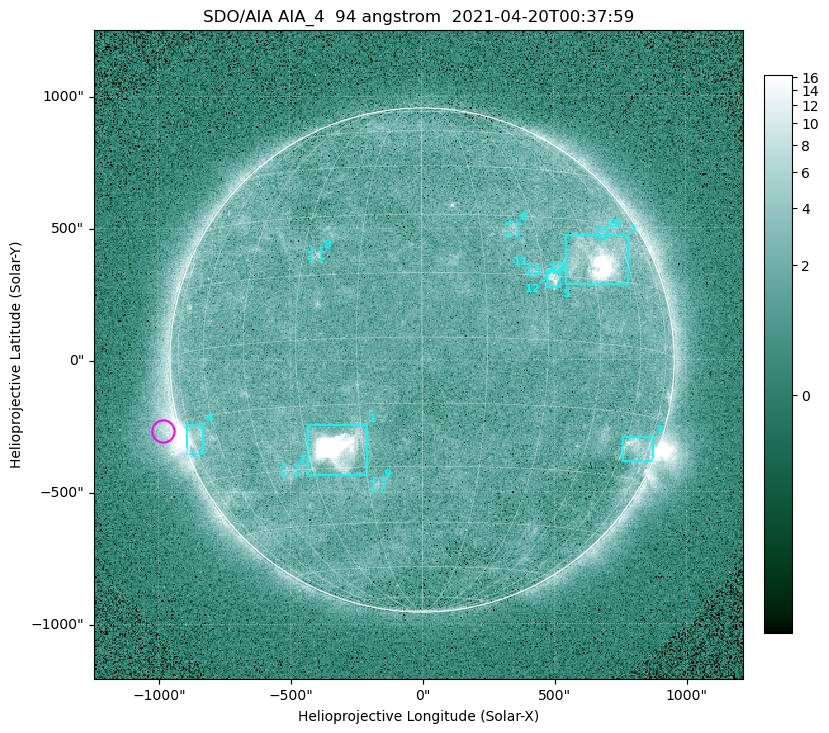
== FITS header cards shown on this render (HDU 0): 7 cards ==
TELESCOP= 'SDO/AIA '
INSTRUME= 'AIA_4   '
WAVELNTH=                   94
WAVEUNIT= 'angstrom'
DATE-OBS= '2021-04-20T00:37:59.12'
CTYPE1  = 'HPLN-TAN'
CTYPE2  = 'HPLT-TAN'

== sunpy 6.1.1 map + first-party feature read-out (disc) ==
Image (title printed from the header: SDO/AIA AIA_4  94 angstrom  2021-04-20T00:37:59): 512 x 512 px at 4.8 arcsec/px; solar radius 955 arcsec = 199 px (full disc in frame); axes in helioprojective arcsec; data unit not stated in the header (colour bar unlabelled)
Orientation: roll -0.137 deg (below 1 deg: not rotated)
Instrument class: DISC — disc imager (sunpy class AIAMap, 94 A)
Bright regions (active regions / flare kernels): reference = the median radial profile (limb darkening/brightening removed); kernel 5 px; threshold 5 sigma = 2.42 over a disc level ~1.7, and >= 1.15x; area >= 9 px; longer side >= 5 px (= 24 arcsec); searched inside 0.97 R_sun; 12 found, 12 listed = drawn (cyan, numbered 1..; 7 of them under ~33 arcsec drawn as corner ticks so the feature stays visible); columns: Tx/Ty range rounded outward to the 10 arcsec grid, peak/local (2 s.f.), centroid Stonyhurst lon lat
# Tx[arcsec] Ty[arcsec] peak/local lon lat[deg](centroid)
1 -430..-210 -440..-240 331 -22 -25
2 540..780 280..470 29 +48 +20
3 760..880 -390..-290 4.7 +67 -22
4 -900..-830 -360..-240 7.3 -72 -19
5 470..530 270..340 5.7 +33 +14
6 330..370 470..520 3 +24 +26
7 -530..-480 -430..-400 2.7 -38 -30
8 -420..-380 380..410 3.1 -26 +20
9 -180..-150 -490..-450 2.9 -12 -34
10 670..700 460..490 2.7 +53 +27
11 410..440 330..350 2.7 +27 +16
12 500..530 340..360 2.6 +34 +17
Off-limb structures (1.02-1.3 R_sun): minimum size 50 px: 6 found; the strongest spans PA ~90..115 deg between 1.02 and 1.22 R_sun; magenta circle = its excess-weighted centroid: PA ~105 deg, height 1.06 R_sun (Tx ~-980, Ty ~-270 arcsec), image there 4.7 x the reference